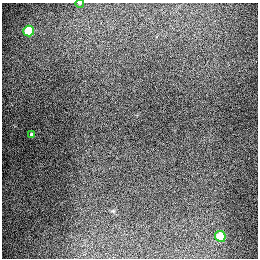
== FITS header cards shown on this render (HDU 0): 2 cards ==
NAXIS1  =                  256
NAXIS2  =                  256

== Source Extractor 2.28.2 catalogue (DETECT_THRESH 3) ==
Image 256 x 256 px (HDU 0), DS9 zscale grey, 1 PNG px = 1 image px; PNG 260 x 260 px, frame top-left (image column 1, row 256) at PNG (2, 3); each listed source drawn as its Kron ellipse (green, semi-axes under 4 px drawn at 4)
Background 1300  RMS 27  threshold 79.5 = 3 sigma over >= 5 px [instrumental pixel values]
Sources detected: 4; all 4 listed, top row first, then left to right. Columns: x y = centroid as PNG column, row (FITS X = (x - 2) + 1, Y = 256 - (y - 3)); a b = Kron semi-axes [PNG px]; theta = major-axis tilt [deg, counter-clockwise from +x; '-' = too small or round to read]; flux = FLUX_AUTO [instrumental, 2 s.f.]
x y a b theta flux
80 3 4 3 - 1200
29 31 5 5 - 93000
31 134 4 3 - 2300
220 236 5 5 - 73000
At the frame edge (FLAGS 8, measured only in part): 1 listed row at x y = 80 3